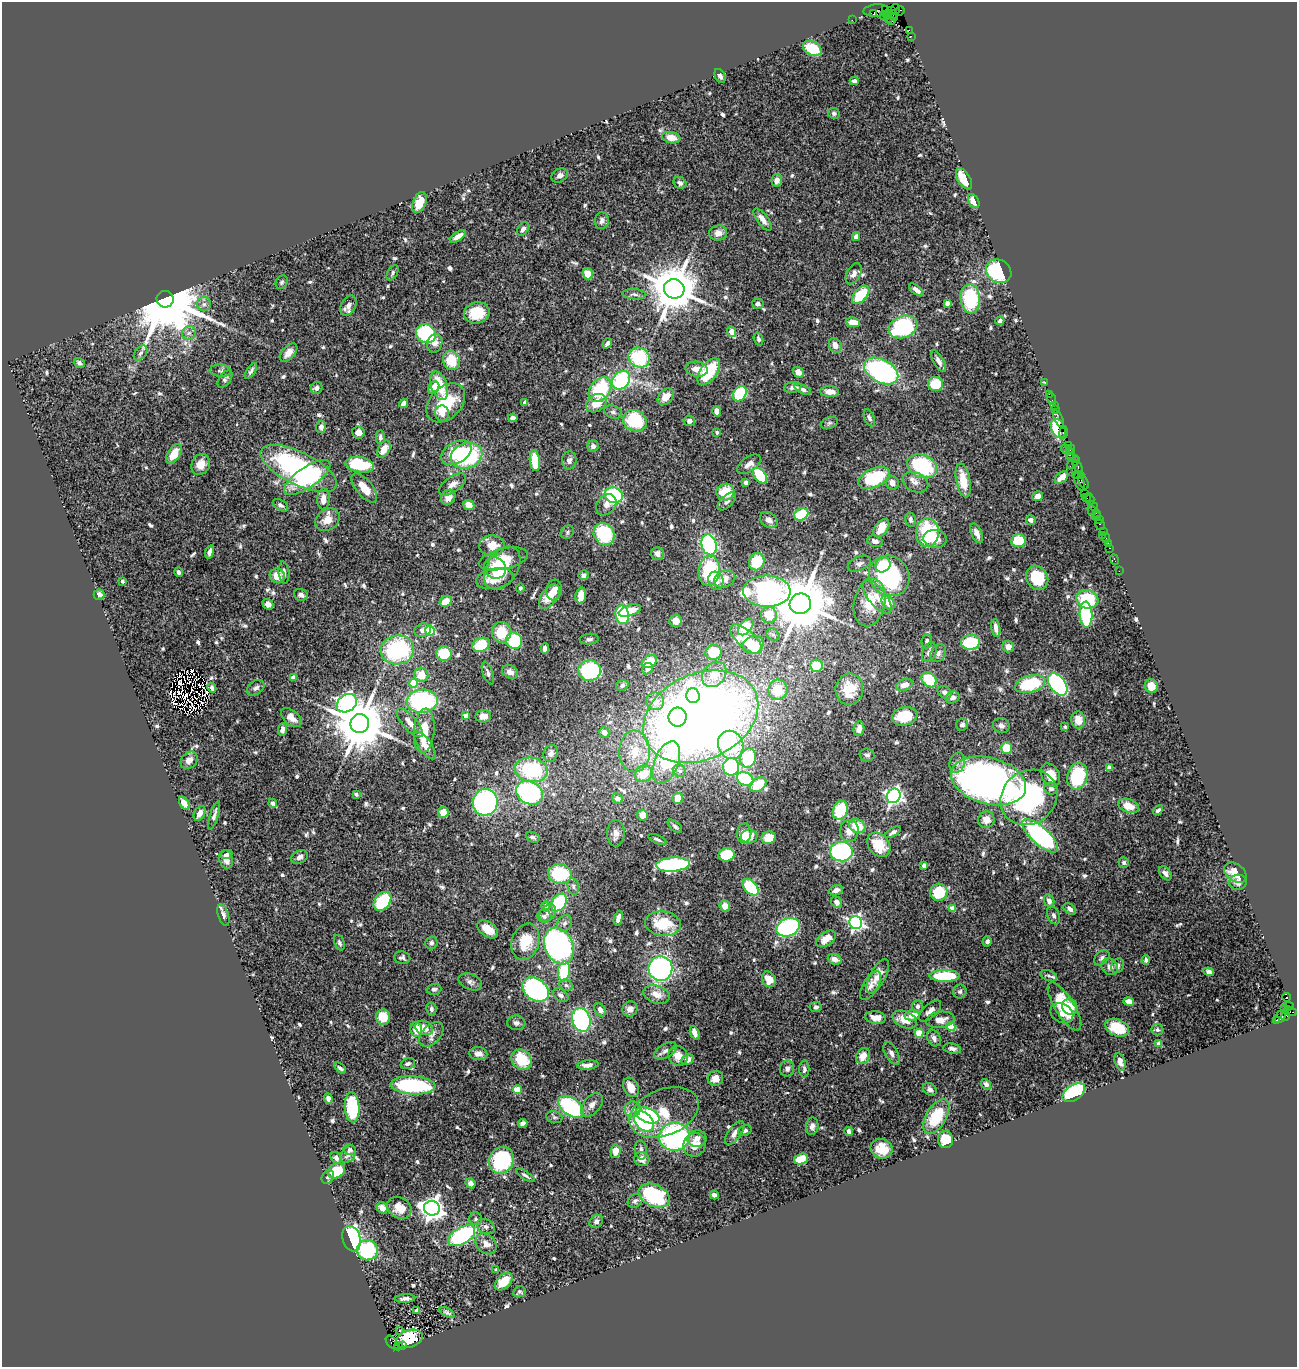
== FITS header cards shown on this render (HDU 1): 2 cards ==
NAXIS1  =                 1295
NAXIS2  =                 1365

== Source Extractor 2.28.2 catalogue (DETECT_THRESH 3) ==
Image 1295 x 1365 px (HDU 1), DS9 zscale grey, 1 PNG px = 1 image px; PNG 1299 x 1369 px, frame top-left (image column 1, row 1365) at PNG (2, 2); each listed source drawn as its Kron ellipse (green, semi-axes under 4 px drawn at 4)
Background 1.01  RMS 0.033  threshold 0.1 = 3 sigma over >= 5 px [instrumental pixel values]
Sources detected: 714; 3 with non-positive FLUX_AUTO (blend fragments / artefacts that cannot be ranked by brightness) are neither listed nor drawn; of the other 711, the 500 brightest by FLUX_AUTO listed and drawn (211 fainter detections omitted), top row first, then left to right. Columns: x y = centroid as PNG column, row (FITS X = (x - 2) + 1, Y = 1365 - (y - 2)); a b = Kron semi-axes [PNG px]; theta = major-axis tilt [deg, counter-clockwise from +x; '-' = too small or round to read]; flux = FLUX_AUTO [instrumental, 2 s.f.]
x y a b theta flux
896 9 5 3 - 56
885 10 3 2 - 68
891 10 4 3 - 67
876 11 12 6 4 370
900 11 5 2 - 46
873 14 3 3 - 170
887 14 5 2 - 87
893 14 4 3 - 95
883 15 4 2 - 82
894 17 3 2 - 92
888 19 3 2 - 100
852 20 2 2 - 20
891 20 3 3 - 170
909 30 4 2 - 87
911 36 2 2 - 25
812 48 10 6 -26 68
720 76 7 5 -61 7.5
854 81 4 3 - 5.9
834 113 6 5 - 5.4
671 138 9 5 -12 22
560 175 9 6 30 9.5
964 179 12 6 -59 52
777 180 6 5 - 15
680 183 7 5 -37 6.4
974 201 7 5 -60 25
419 202 11 6 69 37
763 220 13 5 -53 15
602 221 8 7 - 8.6
523 229 7 5 56 8.8
718 233 9 7 9 17
458 236 9 4 33 17
856 236 4 4 - 12
999 271 13 11 -31 180
393 273 8 5 61 5.1
588 274 5 5 - 30
854 274 11 6 60 13
282 282 7 5 63 5.1
674 289 10 9 - 12000
916 290 9 4 -38 9.1
634 294 12 5 -4 7.4
861 295 11 6 48 88
165 299 8 8 - 39000
970 299 15 10 -86 160
947 303 4 4 - 8.4
204 304 7 7 - 7.4
758 304 6 5 - 5.7
348 305 10 7 63 16
477 313 13 10 11 74
1000 321 4 4 - 7.9
853 322 7 5 -9 33
903 327 15 11 22 220
732 332 5 4 - 31
189 333 7 7 - 8.5
426 334 10 9 - 210
758 339 6 4 -72 5.9
435 343 9 7 72 16
607 343 5 3 - 7.4
835 345 8 6 -60 16
140 353 8 5 53 5.6
288 353 11 6 47 15
639 358 11 9 -32 150
451 360 10 8 -73 63
939 361 12 5 -60 9.8
79 363 6 4 -35 5.7
697 369 11 7 -9 22
220 371 11 6 -3 7.6
251 371 9 4 57 6.6
881 371 18 11 -28 400
709 372 15 8 54 120
798 372 5 5 - 16
225 379 10 5 54 7
621 380 10 8 47 260
1045 382 3 2 - 61
936 384 7 7 - 65
439 386 15 8 -70 64
793 387 9 5 11 8.5
317 388 6 5 - 8.3
434 388 6 5 - 21
600 389 13 9 50 190
803 389 9 4 -24 6.7
830 392 9 5 -4 22
740 394 8 6 59 130
1049 394 2 2 - 41
666 397 9 6 48 26
1051 398 6 2 -72 70
525 402 3 3 - 8.6
404 403 5 4 - 10
446 403 22 16 45 100
596 403 11 8 33 32
1054 406 3 2 - 110
1055 410 2 2 - 51
717 411 5 4 - 17
613 412 9 6 -19 7
442 413 8 7 - 14
513 418 5 4 - 8.2
869 418 9 5 -67 6.5
1059 419 9 3 -66 170
635 421 12 10 -28 110
689 421 6 5 - 8.4
829 423 9 5 19 5.4
321 427 6 5 - 11
1058 428 10 6 -65 76
358 432 6 6 - 18
717 432 3 3 - 5.7
1063 433 7 3 78 130
380 437 7 4 89 6.9
593 446 6 5 - 8
1068 446 4 2 - 62
384 449 9 5 61 28
1065 449 5 2 - 75
1071 449 4 3 - 140
456 453 16 10 30 82
174 454 11 6 56 38
1070 454 5 4 - 210
467 456 16 12 22 230
1073 458 7 4 -22 350
569 460 9 7 82 9.4
535 461 10 5 -82 71
1073 463 7 4 45 68
201 464 11 9 65 27
749 464 13 7 35 13
360 465 14 7 -10 140
922 466 15 11 -23 200
1078 467 7 3 -65 400
299 468 42 16 -26 400
760 475 9 5 -51 110
1078 475 6 3 3 160
307 477 27 10 34 180
1061 477 8 5 39 20
874 478 17 9 23 150
963 480 17 7 -79 57
1083 481 8 3 -63 440
915 482 13 9 -24 18
1079 482 9 4 -67 290
746 483 4 4 - 7.1
892 483 7 6 - 15
453 484 15 8 36 16
364 488 17 8 -50 36
725 492 9 8 - 60
1085 493 2 2 - 73
614 495 9 7 -22 190
1038 496 5 4 - 11
448 497 8 6 52 20
1086 498 4 3 - 110
323 499 10 6 87 20
1090 499 6 3 -71 240
727 501 11 6 44 9
280 505 8 5 -32 6.2
469 505 6 5 - 24
606 505 11 9 50 16
1093 506 5 3 - 160
1092 510 5 3 - 240
1096 513 2 2 - 120
801 514 7 5 27 92
1096 516 4 3 - 120
910 519 7 5 -79 8.6
327 520 13 10 37 28
769 520 9 7 -35 14
1031 520 5 4 - 8.4
1099 520 2 2 - 83
1100 525 6 3 -61 140
881 528 10 6 53 44
1103 531 2 2 - 17
567 532 7 6 - 4.9
927 533 14 11 86 160
977 533 11 5 -65 13
604 534 12 10 -57 150
1102 535 3 2 - 21
1106 538 5 2 - 93
935 539 12 9 -7 23
875 541 8 5 -15 8.6
1018 541 7 6 - 65
1108 543 2 2 - 21
492 545 13 10 -1 34
709 545 10 7 -75 300
1110 548 3 2 - 88
210 552 7 3 73 10
657 554 6 6 - 10
503 559 25 10 13 40
1114 559 5 3 - 49
757 562 9 7 64 61
859 564 12 7 23 9.9
883 565 8 7 - 62
495 568 11 10 - 28
502 568 23 15 57 81
709 571 15 10 83 140
1119 571 2 2 - 14
178 572 5 4 - 5.6
284 572 11 5 -84 8.6
583 575 5 4 - 7.5
277 576 8 7 - 34
889 576 21 19 -45 250
1037 578 12 10 -59 90
495 579 19 10 11 36
725 579 11 8 25 19
122 581 3 3 - 7.1
716 581 9 7 -72 19
520 588 4 4 - 5.3
554 590 10 8 81 13
767 591 24 15 -1 620
99 594 5 5 - 8.5
301 595 7 6 - 9.2
581 595 8 5 80 28
549 597 14 8 53 40
877 597 20 8 -51 26
1087 599 11 9 -17 100
446 601 6 5 - 31
870 602 24 15 77 69
888 602 8 5 -54 32
268 604 5 5 - 11
800 604 11 10 - 19000
630 611 11 5 16 29
622 615 9 6 -81 160
769 615 8 8 - 49
1086 615 13 6 -87 190
676 621 6 6 - 16
746 627 10 5 50 89
996 628 9 4 -81 12
423 630 8 6 19 10
430 631 5 5 - 160
501 632 10 9 - 58
773 635 7 5 -40 5
589 639 9 5 5 6.1
746 639 20 8 -42 96
514 641 8 7 - 140
927 641 7 5 84 7.6
970 642 9 7 4 110
481 645 9 6 27 89
753 645 10 9 - 54
1008 647 6 6 - 13
545 648 5 4 - 11
397 650 16 14 10 260
714 652 8 7 - 61
929 652 10 7 66 10
938 653 9 7 60 9.2
444 654 7 7 - 74
649 662 8 6 33 37
816 666 6 6 - 59
648 669 6 5 - 13
590 670 11 10 - 170
510 672 8 6 -27 16
488 673 12 5 -71 7.2
714 674 14 10 49 36
421 675 7 7 - 39
293 678 4 4 - 38
929 680 8 6 -47 79
413 683 4 4 - 71
1030 684 15 8 15 130
1058 684 12 8 -54 300
622 685 6 5 - 5.4
904 685 8 5 20 21
1151 686 7 6 - 24
212 688 5 4 - 7.7
256 688 9 6 36 8.8
849 689 16 14 81 53
778 690 10 9 - 54
945 692 7 6 - 8.5
693 695 7 6 - 63
952 698 7 6 - 10
422 701 15 11 3 300
655 701 9 9 - 23
347 703 11 8 33 880
466 716 4 4 - 29
483 716 8 6 4 18
905 716 13 9 13 76
678 717 9 9 - 93
701 717 60 43 24 2900
291 718 12 7 -40 17
1078 720 8 7 - 26
360 723 9 9 - 15000
410 723 18 7 -49 19
962 725 6 6 - 6.9
1001 726 8 7 - 10
1065 727 4 3 - 5
282 729 6 4 84 10
859 729 7 5 79 13
424 731 22 10 85 61
604 732 5 5 - 19
425 745 16 6 -54 24
731 745 14 12 -69 190
1006 748 6 5 - 62
635 751 21 15 -89 55
551 753 8 7 - 11
867 755 7 6 - 6.2
748 758 9 8 - 140
189 760 9 7 46 17
666 763 22 12 68 160
957 763 10 7 73 12
731 767 8 8 - 210
1109 768 4 4 - 17
531 770 16 12 -12 180
680 771 7 6 - 7.2
643 774 9 8 - 46
1050 775 12 9 -62 28
1077 776 13 10 78 130
745 779 9 6 -32 150
989 781 38 23 -15 1300
758 785 9 6 34 60
1051 789 7 6 - 7.5
529 793 14 11 -28 370
356 794 4 3 - 6.3
894 796 7 6 - 930
1029 797 30 26 40 340
678 798 5 5 - 27
617 799 5 5 - 16
485 802 13 12 - 470
184 803 7 4 -56 27
273 803 4 4 - 5.9
1129 806 11 6 -19 31
840 810 10 7 73 110
1158 810 5 4 - 6.7
443 812 5 5 - 26
200 813 8 5 62 19
214 815 15 4 72 10
642 815 5 5 - 22
986 820 8 8 - 20
675 826 8 4 -42 6
857 826 8 6 -27 60
849 831 11 9 83 23
893 832 9 4 31 7.8
616 833 13 8 -90 14
744 833 10 7 82 49
1040 836 23 8 -42 440
533 837 7 5 -24 7.3
749 837 8 7 - 24
769 838 7 6 - 33
657 839 10 3 -23 5
879 845 13 10 -49 63
841 852 11 9 -5 310
226 854 6 4 24 6.8
727 855 8 6 14 82
299 857 9 6 25 11
226 859 9 6 -72 13
1124 863 5 5 - 5.6
673 864 17 7 5 330
924 865 4 4 - 8.7
1165 873 8 5 -51 8.3
1235 873 12 8 -37 35
560 874 12 9 -6 130
1238 882 8 7 - 13
573 886 8 5 -80 6.5
751 887 10 6 -47 110
836 890 7 5 21 11
939 892 9 8 - 70
383 901 10 7 52 130
1049 901 6 5 - 13
559 902 10 6 56 160
837 902 6 5 - 12
546 906 4 4 - 9.3
725 906 6 5 - 17
952 908 4 4 - 26
1070 909 7 4 -37 8.2
548 913 9 7 48 10
223 915 11 5 -72 8.3
1054 915 9 6 -67 6.9
544 916 7 6 - 7.1
618 918 7 4 75 14
856 922 6 6 - 640
565 923 9 7 60 8.4
663 924 18 12 -7 85
788 927 12 9 20 360
488 929 11 7 -36 33
826 939 11 6 34 28
987 941 5 4 - 7.9
525 942 19 13 73 63
339 943 8 5 -68 5.7
431 943 6 6 - 6.7
559 946 19 14 -66 560
402 958 8 6 -12 6.5
1102 958 9 6 47 8.2
835 959 7 5 -21 12
1146 960 4 4 - 5.5
1118 966 7 6 - 7.4
1110 967 9 7 -45 11
660 969 12 12 - 450
564 971 10 6 84 140
1209 972 5 4 - 7.1
878 976 19 7 62 28
945 976 15 6 0 130
1049 976 8 5 -22 5.6
769 979 8 6 -63 32
470 982 12 7 -22 10
566 985 7 5 -27 5.4
871 985 16 7 60 14
434 989 7 5 3 5.8
536 990 14 10 -40 410
960 992 7 7 - 5.9
656 994 13 9 -18 26
561 995 8 6 -35 8.9
1287 997 4 3 - 950
1129 1001 5 4 - 21
918 1006 6 5 - 7.5
1064 1006 28 9 -58 110
1289 1006 4 3 - 37
816 1007 6 5 - 6.1
1070 1007 8 7 - 36
1285 1008 3 2 - 29
431 1009 6 5 - 6.7
630 1009 8 7 - 11
600 1010 7 5 -55 10
930 1011 14 6 42 12
1291 1011 6 3 -23 160
1062 1013 12 9 -32 23
912 1015 7 5 7 27
1285 1016 5 3 - 280
383 1017 7 7 - 41
1280 1017 7 5 63 290
876 1018 10 6 -7 19
581 1020 12 9 -73 310
905 1020 13 8 -23 34
940 1020 14 8 8 23
1276 1021 3 2 - 120
516 1023 9 7 -5 8.7
951 1027 4 4 - 91
424 1028 9 7 -24 29
1117 1028 12 8 -23 67
416 1030 7 5 -83 30
1157 1030 6 6 - 5
695 1033 7 4 -67 17
919 1033 4 4 - 73
431 1034 15 9 47 15
934 1038 9 6 -62 12
1159 1044 4 4 - 39
952 1049 9 5 -10 8.6
665 1051 12 7 31 9.7
891 1053 12 6 -61 12
478 1054 9 6 -5 12
678 1056 10 9 - 24
863 1056 8 6 62 30
522 1060 11 9 -48 76
687 1060 6 5 - 15
1120 1062 9 5 -74 11
408 1064 7 5 18 7.3
588 1065 11 4 5 12
340 1068 7 4 -39 6.3
787 1068 8 7 - 10
804 1069 8 5 90 6.2
715 1078 8 7 - 23
986 1084 5 4 - 6.9
413 1085 22 9 -3 220
631 1087 10 7 -63 27
930 1089 7 5 -39 7.1
517 1090 4 4 - 62
1074 1093 12 7 34 270
328 1098 5 4 - 8.7
592 1105 14 8 50 15
352 1107 15 7 -85 170
571 1107 14 8 -35 220
633 1109 8 7 - 12
664 1112 36 23 22 90
647 1115 12 7 -23 150
936 1116 19 10 60 99
554 1117 8 6 -16 5.3
644 1122 11 8 -44 280
523 1123 4 4 - 9.6
812 1126 9 6 82 10
745 1131 7 5 27 6.5
849 1131 4 4 - 10
735 1133 14 6 54 15
674 1137 15 14 - 410
697 1138 9 8 - 16
946 1139 8 7 - 72
694 1145 12 11 - 24
882 1149 11 9 -19 42
350 1150 6 5 - 5.1
641 1150 9 6 -85 8.1
615 1151 7 5 83 24
348 1154 10 6 52 16
336 1158 6 5 - 7.7
642 1159 8 7 - 18
801 1159 7 5 19 57
501 1160 14 12 58 190
336 1171 9 7 29 74
525 1175 10 4 -33 5.8
328 1177 7 5 60 5
471 1183 5 4 - 12
714 1195 4 4 - 8
654 1196 16 11 -24 180
635 1201 8 6 36 6.3
382 1208 6 5 - 21
399 1208 13 10 -32 31
432 1208 8 7 - 1800
476 1219 6 6 - 5.2
596 1221 7 6 - 8.5
486 1227 9 7 -30 8.4
462 1236 15 8 31 280
351 1238 13 9 -75 440
486 1244 11 9 -44 16
367 1250 10 10 - 160
496 1270 3 3 - 6.9
504 1282 11 6 44 43
519 1292 6 5 - 5.1
405 1299 10 4 4 8.6
417 1310 4 4 - 5.6
447 1312 8 3 -28 5.5
399 1331 3 3 - 6.4
410 1339 14 8 19 130
392 1342 8 5 -50 350
398 1346 4 3 - 130
402 1346 3 3 - 420
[211 fainter detections neither listed nor drawn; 3 non-positive-flux detections neither listed nor drawn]